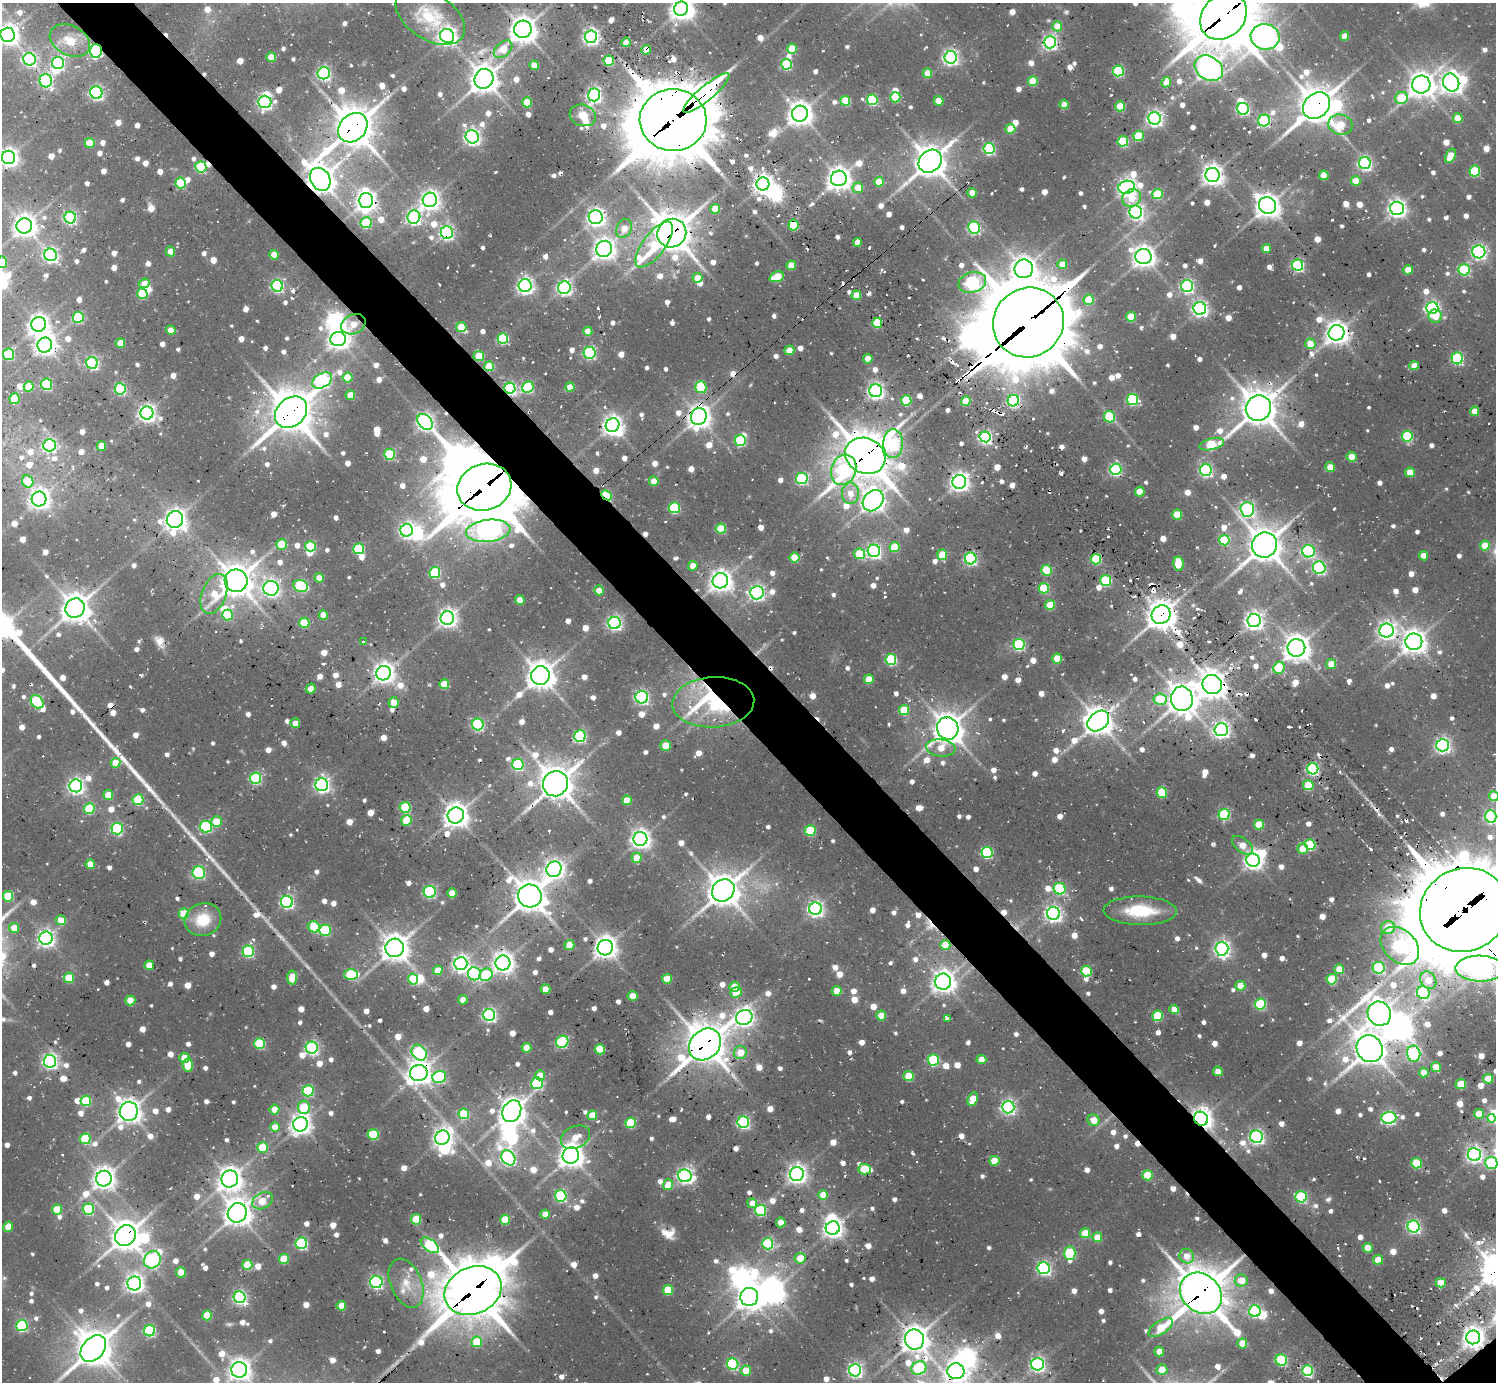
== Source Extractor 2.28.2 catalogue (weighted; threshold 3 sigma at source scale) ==
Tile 11 of 4 x 4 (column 3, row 3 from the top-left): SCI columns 3055-4548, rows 1533-2912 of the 6310 x 6286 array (HDU 1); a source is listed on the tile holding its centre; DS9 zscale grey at full resolution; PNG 1498 x 1384 px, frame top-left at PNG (2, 3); each listed source drawn as its Kron ellipse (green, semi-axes under 4 px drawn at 4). Shown black and unused: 5% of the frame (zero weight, under 2 of 3 exposures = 12% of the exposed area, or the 3 px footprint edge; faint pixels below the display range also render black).
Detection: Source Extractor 2.28.2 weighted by HDU 2 'WHT'; one run over the whole footprint, this tile lists its part. Background 0.104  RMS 0.01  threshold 0.0466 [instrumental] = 3 sigma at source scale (4.5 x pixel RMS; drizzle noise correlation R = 1.50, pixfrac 1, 0.05/0.05 arcsec/px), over >= 5 px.
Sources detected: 1335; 8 too faint to see at this stretch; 35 inside a brighter object's white glare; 62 cosmic-ray / hot-pixel residue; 5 long thin detections or spike segments (spike, bleed or trail) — neither listed nor drawn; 8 inside a brighter listed object's ellipse — not listed separately; of the other 1217, all 500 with FLUX_AUTO >= 15.4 (the completeness limit of this list) listed and drawn (717 fainter detections not listed), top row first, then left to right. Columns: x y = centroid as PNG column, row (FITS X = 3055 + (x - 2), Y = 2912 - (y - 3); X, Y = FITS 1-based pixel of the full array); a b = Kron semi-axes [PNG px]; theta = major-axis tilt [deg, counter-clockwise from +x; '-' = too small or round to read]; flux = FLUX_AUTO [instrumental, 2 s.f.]
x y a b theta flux
681 9 7 6 - 880
430 16 38 23 -33 46
1223 16 26 20 46 4800
1057 26 5 5 - 22
523 29 9 8 - 1200
8 35 7 7 - 760
447 36 7 7 - 540
1344 36 4 4 - 21
591 37 6 6 - 370
1265 37 14 12 -9 850
70 41 21 14 -27 22
626 42 5 4 - 22
1050 42 6 6 - 300
503 49 11 7 42 26
792 49 5 5 - 32
646 50 5 4 - 24
96 51 7 6 - 160
271 57 5 5 - 22
951 57 6 6 - 330
29 59 6 6 - 230
609 61 5 5 - 60
58 63 6 6 - 180
786 64 5 5 - 80
534 65 5 4 - 16
1209 68 15 11 -33 870
1118 71 5 5 - 110
324 73 6 6 - 220
927 73 4 4 - 22
484 79 10 9 - 1300
46 81 6 6 - 200
1033 81 5 5 - 42
1166 82 5 5 - 25
1451 82 9 8 - 740
1421 85 9 9 - 1100
96 93 6 6 - 240
706 93 29 7 40 400
594 95 6 6 - 330
895 97 5 5 - 52
1401 98 6 6 - 50
872 100 5 5 - 110
845 101 5 5 - 53
939 101 5 5 - 23
265 102 7 6 - 280
527 102 5 5 - 40
1064 104 5 4 - 20
1120 106 5 5 - 40
1316 106 15 12 43 2100
1243 109 6 6 - 190
800 114 8 8 - 940
583 115 13 10 -17 16
1155 118 6 6 - 370
1458 118 5 5 - 27
673 120 33 31 -3 7400
1264 121 6 6 - 120
1340 125 12 10 -12 37
353 128 16 13 46 2700
1010 129 5 5 - 29
1139 136 5 5 - 46
472 137 7 6 - 390
1123 141 5 5 - 70
90 143 5 5 - 22
989 149 5 5 - 150
1450 156 7 5 65 31
9 157 6 6 - 530
930 161 13 10 43 1700
1365 163 6 6 - 250
201 167 5 5 - 91
1475 171 5 5 - 75
1212 175 7 7 - 790
1324 175 5 5 - 26
839 178 8 7 - 920
320 179 12 9 -60 1400
1356 181 5 5 - 20
879 182 5 4 - 30
181 183 5 5 - 60
763 184 6 6 - 670
1127 187 8 6 12 520
858 188 5 5 - 22
972 193 4 4 - 15
1157 194 5 5 - 51
1132 198 9 8 - 19
430 200 7 7 - 640
366 201 7 7 - 730
1267 206 9 8 - 1000
1397 208 7 6 - 510
715 209 5 5 - 28
1136 212 6 6 - 360
414 217 6 6 - 280
596 217 7 7 - 520
70 218 6 5 - 210
366 223 5 5 - 79
793 225 5 5 - 55
24 226 8 7 - 910
974 227 6 6 - 160
624 228 10 7 62 17
447 233 6 6 - 260
672 233 15 14 - 2200
857 242 4 4 - 16
654 245 27 11 53 54
1266 248 4 4 - 16
604 249 8 8 - 840
170 251 5 4 - 17
1479 252 6 6 - 270
50 255 6 6 - 290
274 255 5 4 - 20
1143 257 8 7 - 860
2 262 6 5 - 36
1062 264 5 5 - 19
791 265 5 4 - 22
1298 265 6 5 - 170
1024 269 9 9 - 1100
1408 270 5 4 - 19
1464 270 5 5 - 100
777 277 7 5 22 42
697 278 5 5 - 19
972 282 14 10 16 240
144 283 5 4 - 16
277 286 6 5 - 190
525 286 6 6 - 410
1187 286 6 6 - 230
564 288 6 6 - 300
142 294 5 5 - 46
856 295 5 4 - 27
1089 300 5 5 - 45
1200 308 6 6 - 360
1432 308 6 6 - 300
1435 316 7 6 - 17
78 317 5 5 - 87
1131 317 5 5 - 42
1028 322 36 34 40 9300
877 323 5 5 - 58
39 324 7 7 - 660
353 324 13 9 26 18
461 327 5 5 - 39
171 330 5 4 - 16
588 331 4 4 - 19
1336 333 8 7 - 910
338 339 8 7 - 710
503 339 5 5 - 98
120 343 5 5 - 22
1310 344 5 5 - 21
45 345 7 7 - 750
789 350 5 5 - 22
590 353 6 6 - 140
9 354 5 5 - 87
479 356 5 5 - 28
1457 358 6 6 - 130
868 359 4 4 - 16
92 363 6 5 - 200
489 366 5 5 - 44
1414 366 4 4 - 19
348 377 5 5 - 33
322 381 11 7 31 240
46 384 5 5 - 100
29 387 5 5 - 34
528 387 6 5 - 100
570 387 4 4 - 17
701 387 6 5 - 57
510 388 6 5 - 190
120 389 5 5 - 130
876 391 6 6 - 430
350 395 5 5 - 21
14 399 5 5 - 47
906 400 5 5 - 65
1132 400 5 5 - 110
966 401 5 4 - 34
1013 401 6 5 - 180
1258 408 13 12 - 2100
1475 411 4 4 - 17
291 412 18 14 42 3600
147 413 6 6 - 490
699 417 8 7 - 950
1109 417 6 5 - 66
425 422 9 6 -47 440
613 425 7 6 - 670
1407 436 5 5 - 86
985 437 5 5 - 270
740 441 5 5 - 93
893 444 14 9 87 120
1212 444 13 5 13 66
49 445 6 6 - 220
101 446 5 5 - 23
390 454 5 5 - 70
865 456 21 17 -26 3400
1352 457 5 5 - 20
1330 467 5 4 - 20
1116 469 5 5 - 170
844 470 15 12 70 130
1206 470 6 6 - 200
1410 472 5 5 - 22
802 478 6 6 - 140
28 481 6 5 - 35
654 481 5 4 - 21
959 482 7 7 - 600
484 487 27 23 18 6000
1140 492 5 5 - 22
850 493 10 8 -88 16
607 495 5 4 - 94
39 499 7 7 - 670
873 501 12 9 47 930
674 508 5 5 - 100
1247 509 7 7 - 260
1177 514 5 5 - 34
175 519 8 8 - 760
721 529 5 5 - 47
407 530 6 6 - 310
488 531 22 11 6 520
1224 540 5 5 - 53
282 544 5 5 - 35
1264 545 13 12 - 2000
310 546 5 5 - 72
1485 546 5 5 - 26
894 547 5 5 - 40
359 549 5 5 - 88
874 551 6 6 - 280
1308 551 6 6 - 160
859 554 5 5 - 45
942 555 5 5 - 30
1423 556 5 4 - 17
794 557 5 5 - 38
971 558 6 6 - 200
1096 559 5 5 - 80
1178 564 7 5 -80 40
693 566 5 4 - 16
1319 568 6 6 - 180
1047 570 5 5 - 52
435 573 5 5 - 97
319 578 5 4 - 19
236 581 11 11 - 1700
720 581 8 7 - 840
1106 581 5 5 - 83
301 586 7 6 - 95
271 588 7 7 - 360
1044 588 5 5 - 58
599 590 5 5 - 21
757 593 7 6 - 300
214 594 21 12 68 35
520 600 5 4 - 21
1050 605 5 5 - 37
75 608 10 9 - 1500
227 615 5 5 - 38
323 615 5 4 - 16
1161 615 10 9 - 1500
447 618 7 6 - 540
1254 621 7 6 - 570
304 623 5 5 - 38
615 623 6 6 - 270
1387 631 7 7 - 520
363 642 4 3 - 25
1414 642 8 8 - 990
1019 644 5 5 - 140
1296 648 9 9 - 1200
1057 658 5 5 - 28
891 659 5 5 - 96
1331 664 5 5 - 16
1279 668 6 5 - 57
384 673 7 7 - 740
540 675 9 9 - 1300
869 679 5 5 - 25
444 684 5 5 - 33
1212 685 10 9 - 1300
311 689 5 4 - 17
642 697 6 6 - 220
1160 699 6 5 - 50
1182 699 12 11 - 1500
37 702 7 5 -52 130
394 702 5 5 - 17
713 702 41 25 3 200
904 710 5 5 - 44
1098 721 12 9 40 1300
295 723 5 5 - 16
478 724 6 6 - 140
948 728 11 10 - 1600
1221 730 6 6 - 410
580 736 6 5 - 140
665 745 5 5 - 23
1443 745 6 6 - 330
941 748 15 8 -7 21
115 763 5 5 - 24
518 764 5 5 - 120
1313 769 5 5 - 170
255 778 5 5 - 130
555 784 13 12 - 2400
322 785 6 6 - 350
1308 785 5 5 - 39
76 786 6 6 - 390
1162 793 5 5 - 51
108 795 5 5 - 25
1494 796 5 5 - 26
138 800 5 5 - 75
627 800 5 5 - 21
405 807 5 5 - 69
89 809 5 5 - 65
1224 814 5 5 - 100
456 815 8 8 - 1100
1491 816 6 6 - 180
406 820 5 5 - 37
216 822 5 5 - 32
1259 825 5 5 - 36
206 827 6 6 - 120
117 829 6 5 - 130
810 831 5 5 - 70
640 839 7 7 - 630
1242 845 12 6 -39 16
1310 845 5 5 - 76
1302 849 5 5 - 19
987 852 5 5 - 120
637 858 5 5 - 23
1253 860 7 6 - 540
90 864 5 4 - 19
554 869 8 7 - 610
199 872 6 6 - 130
1060 889 6 6 - 120
723 890 12 10 44 1900
430 892 6 6 - 130
452 893 5 4 - 16
8 896 5 5 - 45
530 896 12 11 - 1900
287 902 6 6 - 230
815 909 6 6 - 360
1464 910 45 41 26 17000
1140 911 37 14 -1 53
184 914 5 5 - 43
1053 914 6 6 - 410
61 920 5 5 - 20
203 920 18 16 21 33
314 927 6 5 - 65
14 928 5 5 - 18
1388 928 7 6 - 26
325 930 6 5 - 83
46 938 6 6 - 450
569 945 5 5 - 23
945 945 5 5 - 27
1400 946 22 16 -44 270
395 948 9 9 - 1300
605 948 8 7 - 890
1222 949 6 6 - 390
248 951 6 5 - 130
503 963 7 7 - 780
461 964 6 6 - 410
149 965 5 4 - 22
1379 968 6 6 - 130
1339 969 5 5 - 23
1480 969 24 13 -2 730
438 970 5 5 - 20
1086 971 5 5 - 64
351 974 7 5 0 78
474 974 7 6 - 150
486 975 7 6 - 60
69 978 5 5 - 32
292 978 7 5 85 29
413 979 5 5 - 53
667 979 5 5 - 32
1332 979 5 5 - 53
1428 980 9 7 -57 22
943 982 8 8 - 860
1240 986 5 5 - 23
734 987 5 5 - 28
545 989 5 4 - 21
837 991 5 4 - 20
736 992 6 5 - 18
1423 993 7 6 - 140
632 996 5 5 - 25
130 1000 5 5 - 26
463 1000 5 4 - 16
1260 1004 5 5 - 98
1174 1009 5 4 - 16
1379 1014 12 11 - 1100
489 1015 6 6 - 250
881 1016 5 5 - 24
1158 1016 5 5 - 55
744 1017 8 7 - 580
947 1019 3 3 - 38
562 1042 6 5 - 120
260 1043 5 5 - 94
705 1044 17 14 44 2600
312 1048 6 6 - 220
527 1048 5 5 - 24
600 1049 5 5 - 44
1370 1049 14 12 -54 1800
740 1052 6 6 - 20
419 1053 8 7 - 150
1414 1054 8 6 -81 160
184 1058 5 5 - 23
981 1059 5 4 - 16
933 1060 5 5 - 91
50 1061 6 6 - 330
188 1065 6 5 - 37
1436 1067 5 4 - 18
1218 1071 5 4 - 17
1424 1072 5 5 - 19
419 1073 9 8 - 960
540 1075 5 5 - 17
909 1076 5 5 - 40
439 1077 7 6 - 130
1488 1079 5 5 - 29
537 1083 6 6 - 110
1461 1084 5 5 - 33
308 1091 5 5 - 98
973 1099 7 5 64 25
86 1101 5 5 - 61
304 1107 7 6 - 45
1008 1107 6 6 - 290
274 1110 5 5 - 20
129 1111 9 9 - 1100
512 1111 11 9 63 1200
464 1114 5 5 - 59
1479 1114 5 5 - 22
592 1115 5 5 - 29
1389 1118 7 6 - 230
1491 1118 4 3 - 18
1201 1119 7 6 - 750
1094 1120 6 5 - 18
743 1122 6 6 - 180
631 1123 5 5 - 66
300 1124 7 7 - 680
275 1127 5 5 - 21
373 1134 5 5 - 64
575 1137 15 11 26 19
1257 1137 6 6 - 290
442 1138 7 7 - 620
85 1139 5 5 - 68
262 1147 5 5 - 49
1474 1154 6 6 - 390
571 1155 8 8 - 1100
508 1158 8 6 -54 310
994 1161 5 5 - 29
1416 1163 5 5 - 60
1491 1163 6 6 - 80
864 1169 6 5 - 53
797 1174 7 7 - 600
1147 1175 5 5 - 42
685 1176 7 6 - 350
104 1179 8 7 - 820
230 1179 9 8 - 980
668 1185 5 5 - 17
823 1195 5 5 - 22
561 1196 6 5 - 140
1301 1197 5 5 - 98
263 1201 11 8 31 32
752 1203 5 5 - 16
57 1209 5 5 - 40
88 1209 5 5 - 100
760 1210 5 5 - 100
237 1213 10 9 - 1300
545 1214 4 4 - 17
416 1219 5 5 - 41
505 1220 5 5 - 39
781 1222 5 4 - 16
8 1227 5 4 - 22
1414 1227 6 6 - 230
833 1228 7 6 - 630
1085 1233 5 5 - 28
125 1235 11 10 - 1500
1097 1237 5 5 - 21
301 1243 6 6 - 140
768 1244 6 5 - 110
430 1245 10 6 -37 140
1368 1248 5 4 - 20
1070 1253 7 5 -88 91
1187 1256 7 7 - 15
800 1258 5 5 - 21
284 1259 5 5 - 36
152 1260 9 8 - 220
1378 1260 5 5 - 25
247 1265 5 5 - 40
1044 1268 6 6 - 250
181 1272 5 5 - 26
1241 1280 6 6 - 17
376 1282 6 6 - 190
406 1283 26 15 -67 24
1441 1283 5 4 - 27
134 1284 7 7 - 520
668 1290 5 5 - 43
473 1291 29 23 24 4500
1201 1293 23 19 -43 3100
240 1297 6 6 - 230
749 1297 9 9 - 1100
341 1306 5 5 - 20
1255 1311 6 5 - 150
207 1315 5 5 - 39
22 1325 5 5 - 120
1161 1327 14 6 35 33
150 1331 5 5 - 130
1473 1337 7 7 - 800
914 1339 10 9 - 1300
477 1342 5 5 - 36
1242 1344 5 5 - 24
93 1349 15 10 48 2600
1159 1351 5 5 - 18
1281 1360 6 5 - 130
733 1364 6 5 - 150
1037 1364 6 6 - 290
919 1368 8 6 28 93
239 1370 8 7 - 770
746 1370 5 5 - 21
855 1370 6 6 - 300
1162 1370 5 5 - 23
956 1371 8 8 - 700
1307 1371 5 5 - 120
Overlapping masked pixels (flux is a lower limit): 49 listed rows (the first 20) at x y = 1223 16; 523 29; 646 50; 96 51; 484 79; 96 93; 706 93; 594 95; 1316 106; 673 120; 353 128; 320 179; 763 184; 793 225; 447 233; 672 233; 654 245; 1028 322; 353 324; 479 356
Isophote crosses this tile's border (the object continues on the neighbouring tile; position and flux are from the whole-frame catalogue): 11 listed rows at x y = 681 9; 1223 16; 8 35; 9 157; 2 262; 1494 796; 1491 816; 1464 910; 1480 969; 1491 1163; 956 1371